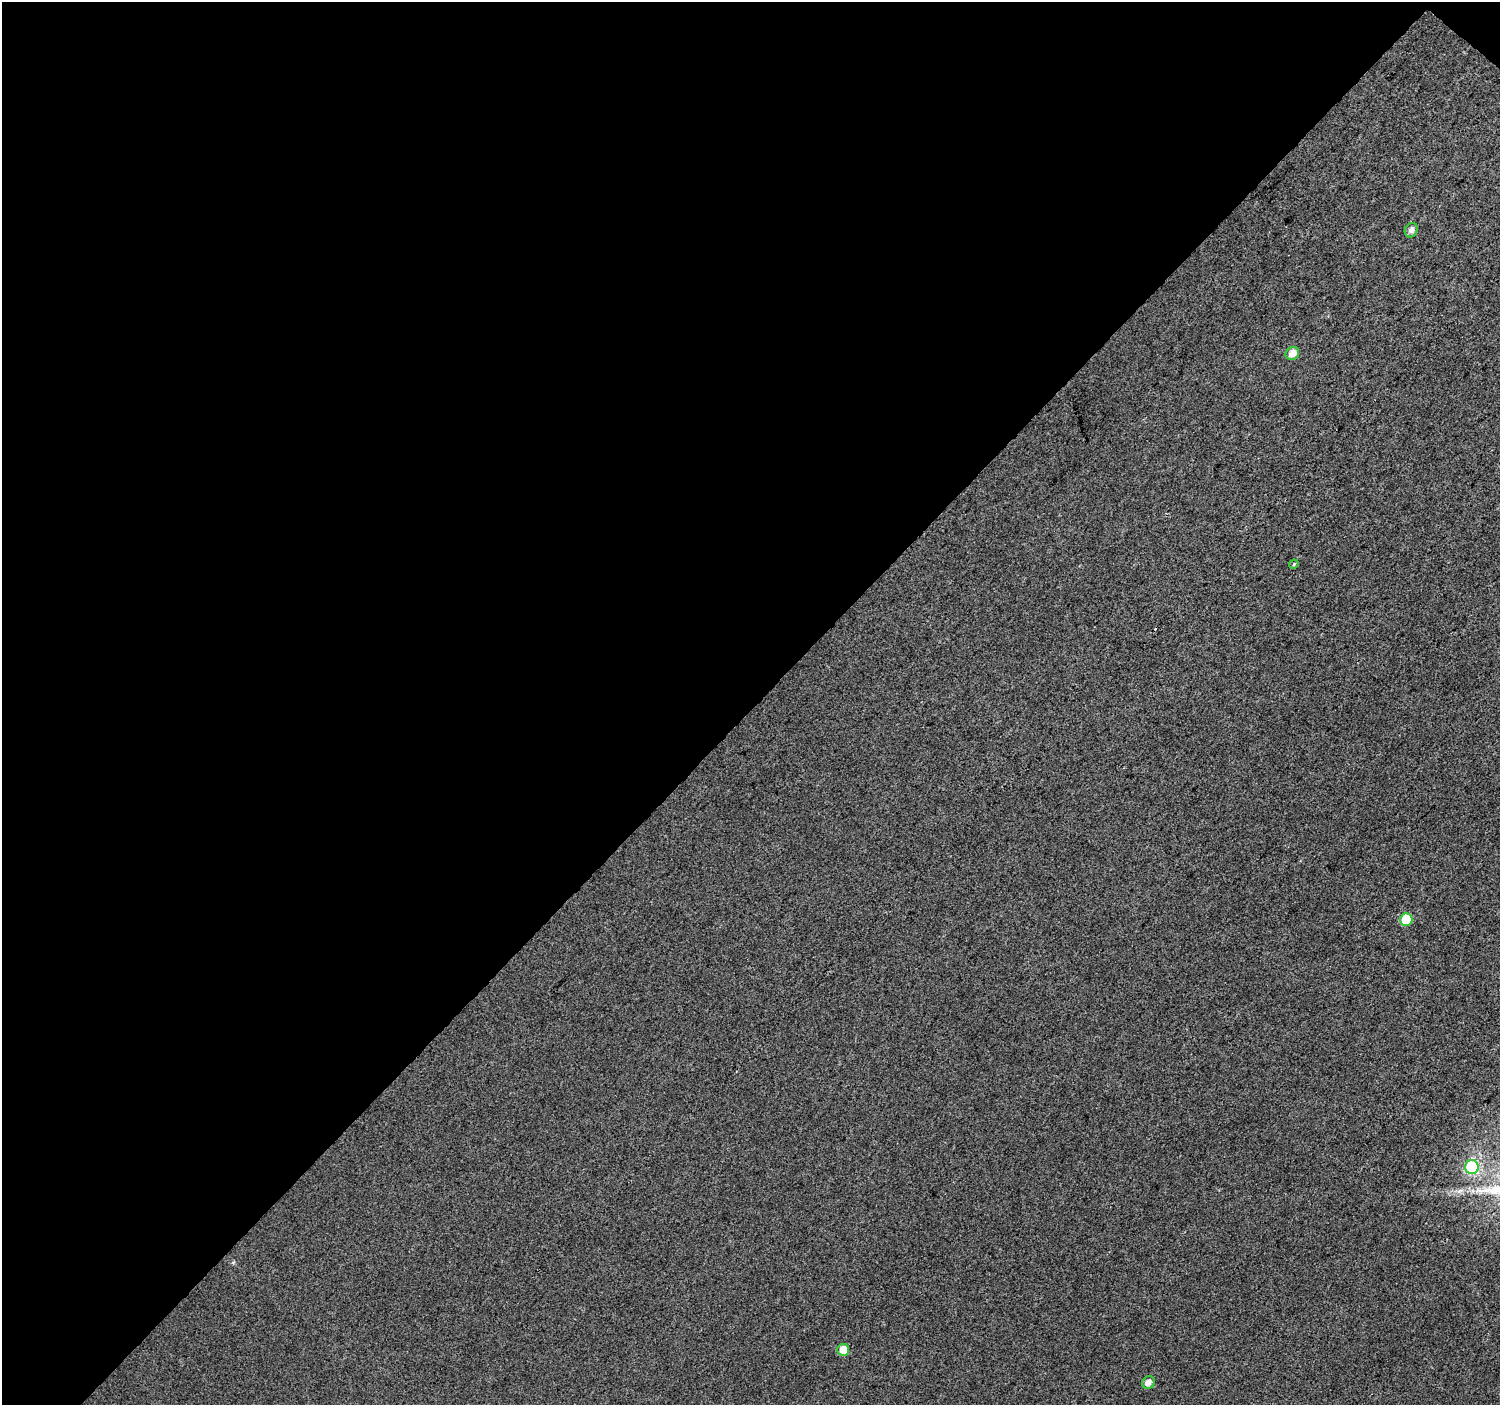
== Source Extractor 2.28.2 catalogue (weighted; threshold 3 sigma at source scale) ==
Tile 1 of 2 x 2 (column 1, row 1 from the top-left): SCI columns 1-1498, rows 1492-2894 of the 2998 x 3003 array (HDU 1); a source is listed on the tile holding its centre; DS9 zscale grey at full resolution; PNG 1502 x 1407 px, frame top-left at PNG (2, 2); each listed source drawn as its Kron ellipse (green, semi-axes under 4 px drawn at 4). Shown black and unused: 51% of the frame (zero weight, under 3 of 4 exposures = <1% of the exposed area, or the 3 px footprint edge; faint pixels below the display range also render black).
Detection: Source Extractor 2.28.2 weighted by HDU 2 'WHT'; one run over the whole footprint, this tile lists its part. Background 0.0384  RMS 0.011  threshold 0.0496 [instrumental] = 3 sigma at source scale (4.5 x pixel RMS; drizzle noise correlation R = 1.50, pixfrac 1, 0.0396/0.0396 arcsec/px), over >= 5 px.
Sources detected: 8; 1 cosmic-ray / hot-pixel residue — neither listed nor drawn; the other 7 listed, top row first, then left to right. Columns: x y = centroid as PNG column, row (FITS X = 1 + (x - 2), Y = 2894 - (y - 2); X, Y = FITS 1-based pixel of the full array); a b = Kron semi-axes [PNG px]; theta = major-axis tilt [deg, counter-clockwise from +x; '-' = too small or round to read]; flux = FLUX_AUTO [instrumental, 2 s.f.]
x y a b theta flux
1411 230 7 6 - 5.1
1292 353 7 6 - 10
1294 564 5 3 - 1.2
1406 920 6 6 - 40
1472 1167 7 7 - 95
843 1350 6 6 - 16
1148 1382 7 6 - 6.4